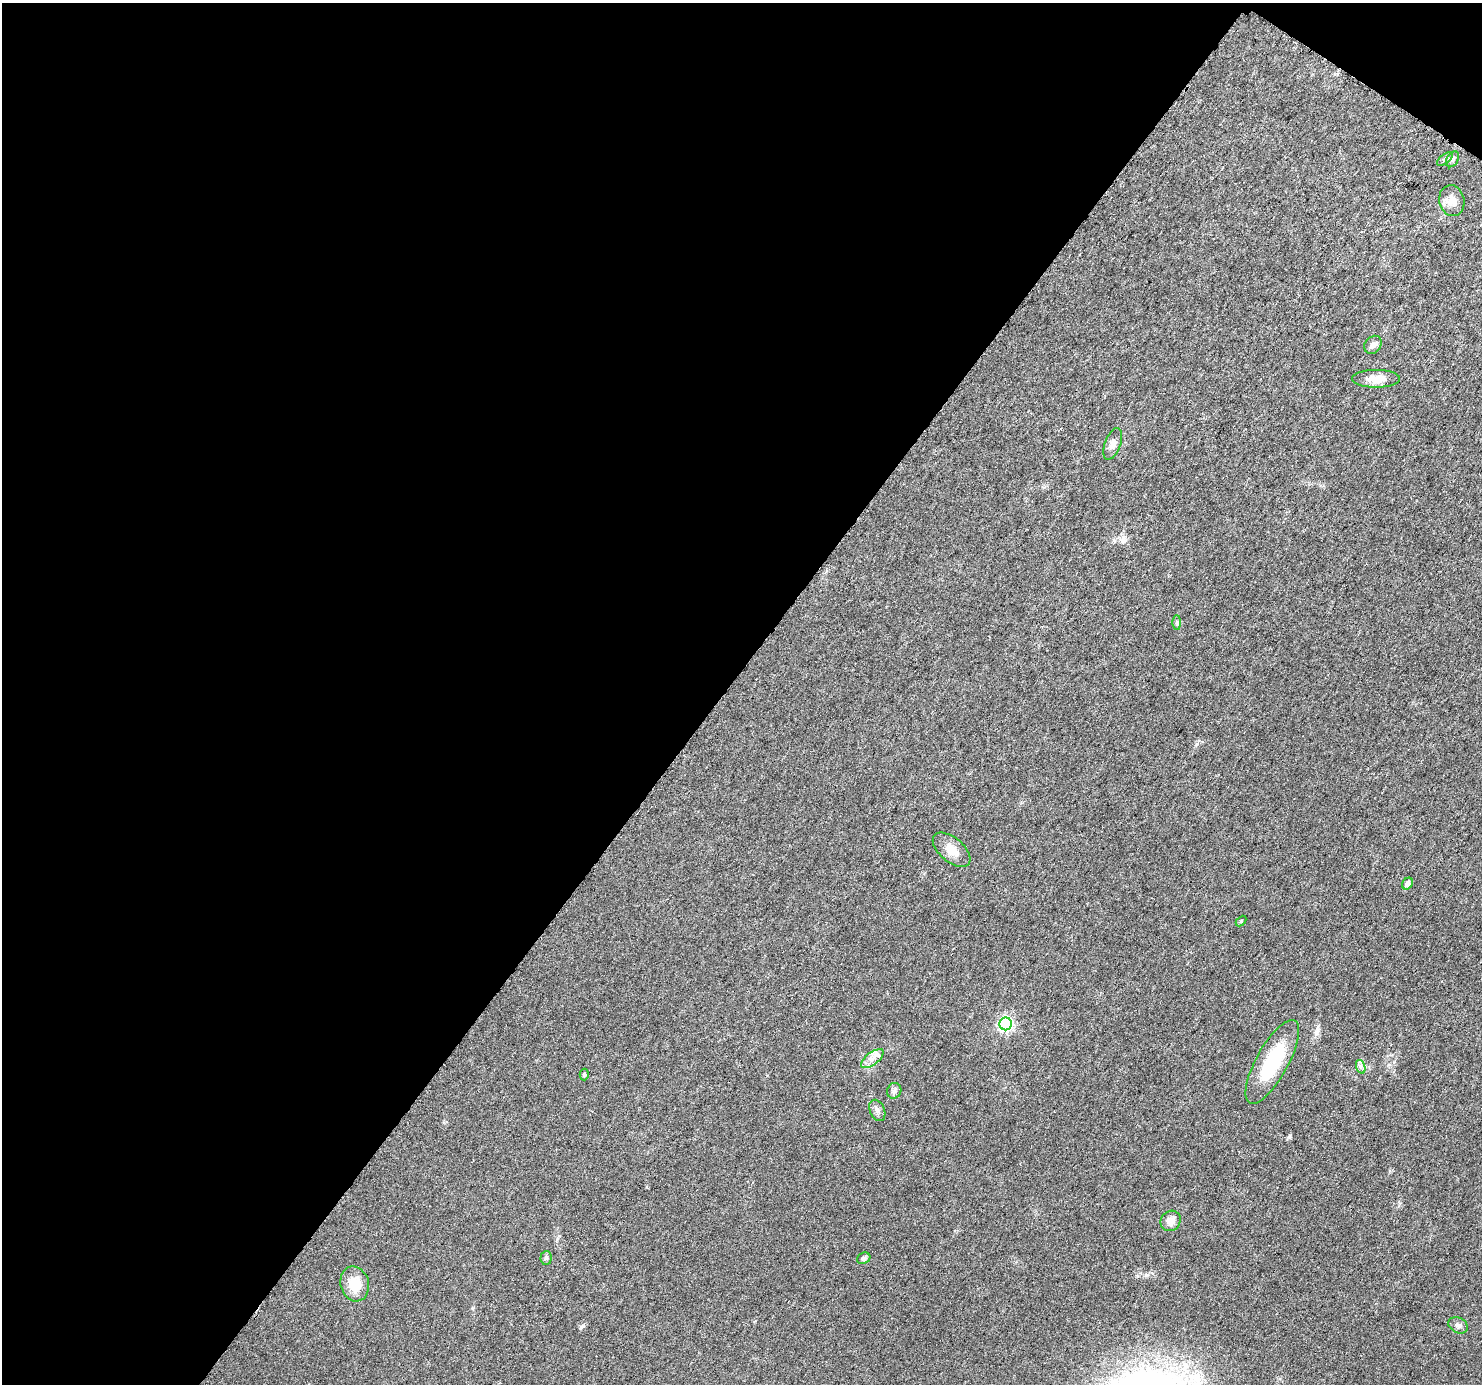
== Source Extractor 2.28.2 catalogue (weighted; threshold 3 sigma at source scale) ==
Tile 1 of 2 x 2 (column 1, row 1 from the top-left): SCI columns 6-1485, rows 1489-2870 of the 2971 x 2995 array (HDU 1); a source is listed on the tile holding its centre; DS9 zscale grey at full resolution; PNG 1484 x 1386 px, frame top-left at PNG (2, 3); each listed source drawn as its Kron ellipse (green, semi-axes under 4 px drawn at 4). Shown black and unused: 50% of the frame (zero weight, under 3 of 6 exposures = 1% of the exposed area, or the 3 px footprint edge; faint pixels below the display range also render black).
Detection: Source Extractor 2.28.2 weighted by HDU 2 'WHT'; one run over the whole footprint, this tile lists its part. Background 0.0287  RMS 0.0045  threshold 0.0186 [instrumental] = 3 sigma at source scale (4.09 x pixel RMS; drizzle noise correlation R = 1.36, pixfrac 0.8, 0.0396/0.0396 arcsec/px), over >= 5 px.
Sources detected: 23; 1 inside a brighter listed object's ellipse — not listed separately; the other 22 listed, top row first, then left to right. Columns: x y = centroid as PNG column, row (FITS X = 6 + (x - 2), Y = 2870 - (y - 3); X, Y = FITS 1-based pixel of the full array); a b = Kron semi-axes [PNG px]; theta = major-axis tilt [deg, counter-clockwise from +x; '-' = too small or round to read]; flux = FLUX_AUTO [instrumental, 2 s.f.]
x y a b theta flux
1445 159 9 4 37 1.1
1453 159 8 5 59 1.3
1452 201 16 12 -77 4.3
1373 345 10 8 49 1.9
1376 379 24 9 0 5.7
1113 444 17 7 70 2.6
1177 622 7 4 -90 0.72
952 850 22 12 -40 5.7
1407 884 6 5 - 1.9
1241 921 6 4 46 0.48
1006 1024 6 6 - 75
872 1059 13 6 37 2.9
1272 1062 47 16 61 25
1361 1067 7 4 -72 1.1
584 1075 6 4 -88 0.6
894 1091 8 7 - 1.3
877 1110 11 7 -67 1.7
1171 1221 11 9 47 3.4
546 1258 7 5 86 0.92
864 1258 7 5 25 1
355 1284 18 14 -76 8.7
1458 1325 10 7 -29 1.6
Unlisted compact peaks at least as high as the median listed source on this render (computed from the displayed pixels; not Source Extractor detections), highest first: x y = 1289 1137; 581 1327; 1197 744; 1146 1275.